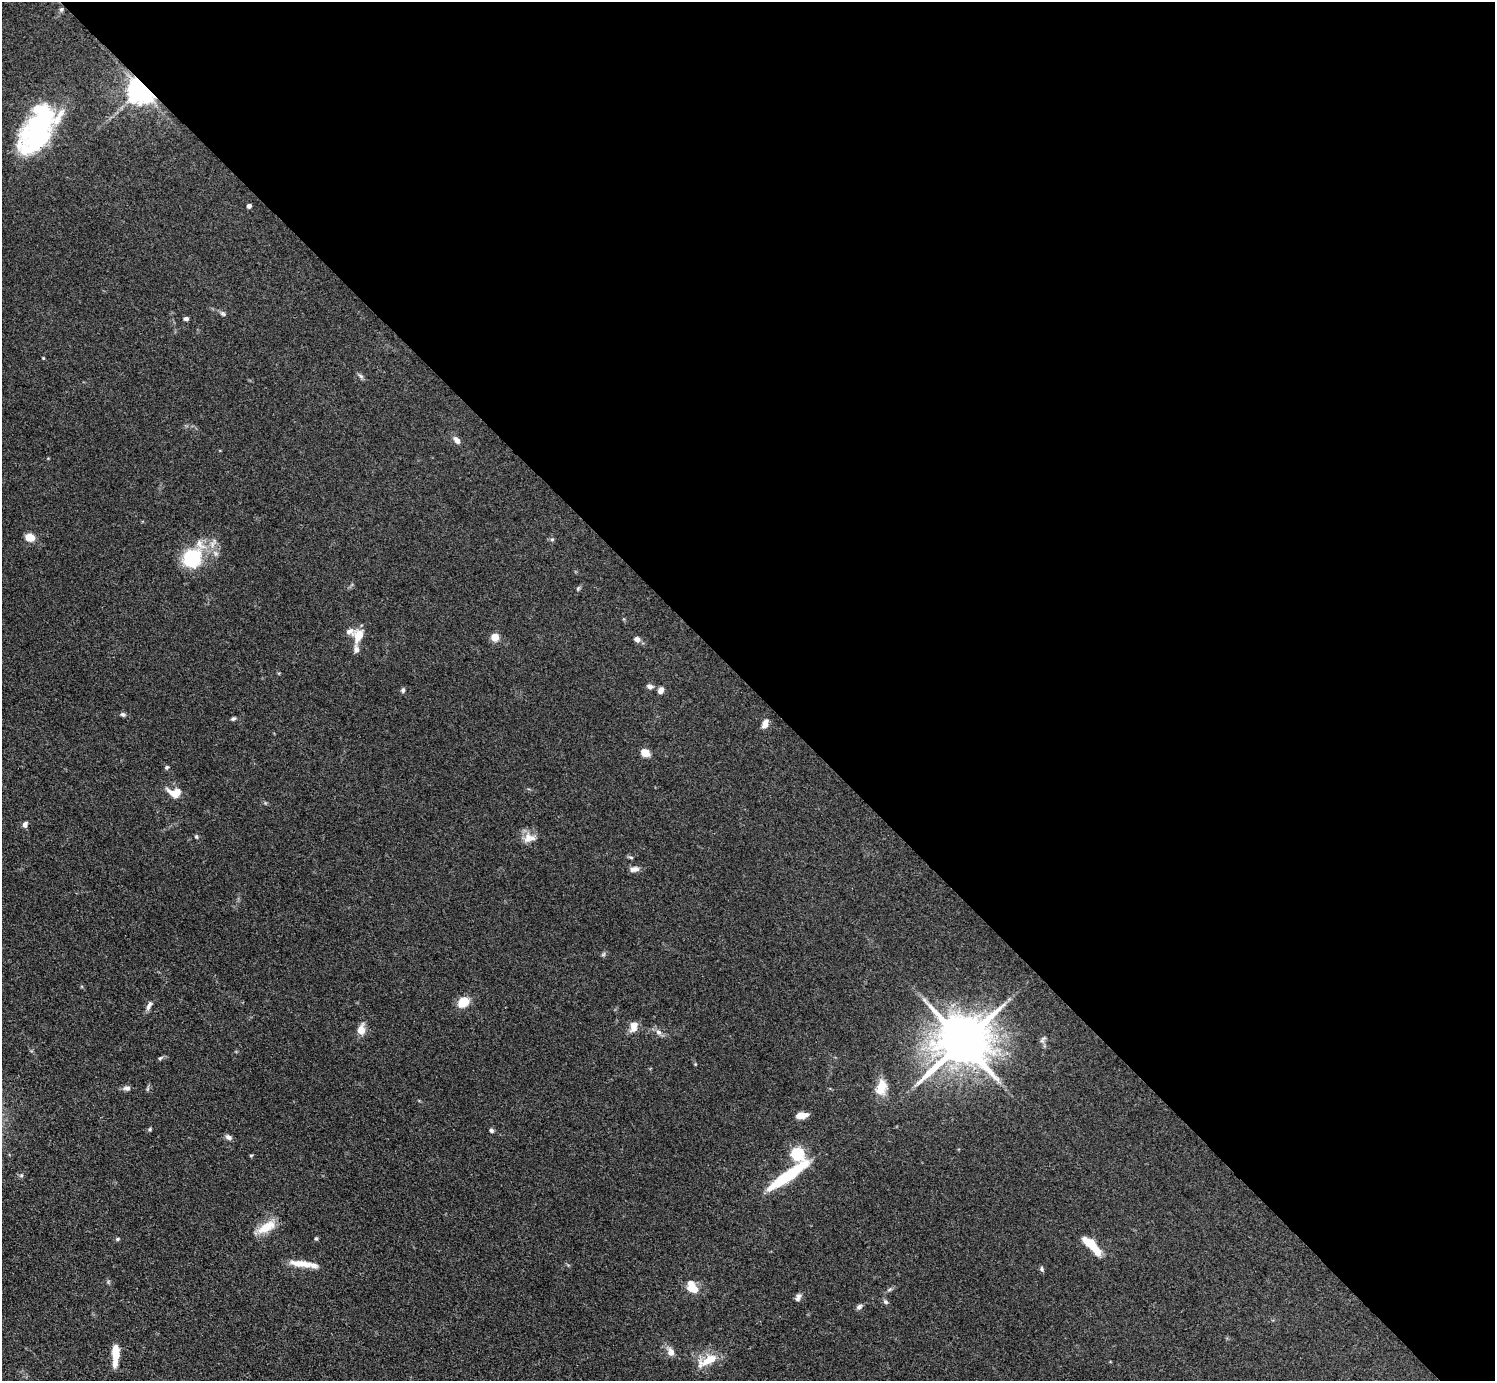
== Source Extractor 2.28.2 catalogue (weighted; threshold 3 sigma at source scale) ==
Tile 8 of 4 x 4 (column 4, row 2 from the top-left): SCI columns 4489-5981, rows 2923-4301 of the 5990 x 5988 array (HDU 1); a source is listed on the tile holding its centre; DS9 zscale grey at full resolution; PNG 1497 x 1383 px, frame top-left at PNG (2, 2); no overlay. Shown black and unused: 50% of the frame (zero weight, under 3 of 4 exposures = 1% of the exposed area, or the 3 px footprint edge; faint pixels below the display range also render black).
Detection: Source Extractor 2.28.2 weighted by HDU 2 'WHT'; one run over the whole footprint, this tile lists its part. Background 0.101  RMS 0.0065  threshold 0.0292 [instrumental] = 3 sigma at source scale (4.5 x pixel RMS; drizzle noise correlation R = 1.50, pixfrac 1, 0.05/0.05 arcsec/px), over >= 5 px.
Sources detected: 68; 1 inside a brighter object's white glare — not listed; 4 inside a brighter listed object's ellipse — not listed separately; the other 63 listed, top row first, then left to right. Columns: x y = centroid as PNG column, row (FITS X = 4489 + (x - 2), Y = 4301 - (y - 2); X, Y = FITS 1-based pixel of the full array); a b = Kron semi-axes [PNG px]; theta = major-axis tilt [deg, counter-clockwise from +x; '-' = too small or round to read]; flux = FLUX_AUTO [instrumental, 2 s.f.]
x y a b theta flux
61 9 7 5 68 1.3
141 90 7 7 - 830
40 126 49 29 44 90
249 206 4 4 - 2.8
223 314 8 6 -36 1.4
186 318 6 4 19 1.6
43 358 4 4 - 0.53
361 376 8 5 -36 1.5
457 440 9 6 -51 3.3
29 537 10 8 -15 7
552 539 5 5 - 1
191 558 22 20 75 38
578 588 5 5 - 0.89
350 632 15 9 -3 3.7
359 635 13 8 68 10
495 637 5 5 - 20
637 639 7 6 - 2.7
356 649 12 7 -84 2.8
650 687 8 6 -9 2.2
403 690 6 5 - 1.4
661 690 7 6 - 3.3
123 714 8 5 -19 1.5
233 718 6 4 30 1.2
765 723 12 6 68 3.9
645 753 8 7 - 7.1
167 767 5 5 - 1.1
174 793 16 10 -11 9.4
25 824 7 5 72 2.4
196 837 6 4 -69 0.83
528 837 17 11 73 6
631 857 7 3 -8 0.88
634 869 12 7 7 3.3
603 954 7 5 31 1
463 1002 8 6 38 20
149 1005 13 6 65 2.8
634 1026 13 8 72 5.9
361 1030 12 8 82 6.7
658 1032 9 7 -54 2.7
1043 1039 12 5 48 1.5
962 1042 16 14 31 3700
160 1058 6 4 44 0.99
127 1088 8 6 7 2.4
881 1088 19 11 75 11
802 1115 13 6 8 5.7
150 1129 5 5 - 0.8
491 1130 5 5 - 1.4
228 1137 9 6 -28 2
797 1154 6 6 - 110
251 1155 5 3 - 0.66
788 1175 54 10 36 37
266 1227 26 10 31 11
117 1239 5 4 - 1.1
316 1239 6 4 0 0.72
1091 1244 19 7 -44 21
307 1265 32 8 -8 8.9
1042 1269 7 5 -71 1.2
692 1287 16 9 -54 12
798 1297 10 6 69 2.1
885 1302 8 5 -40 1.4
859 1307 8 6 41 2
671 1352 8 7 - 5
115 1354 21 6 88 15
707 1361 28 11 22 12
Overlapping masked pixels (flux is a lower limit): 1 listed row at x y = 141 90